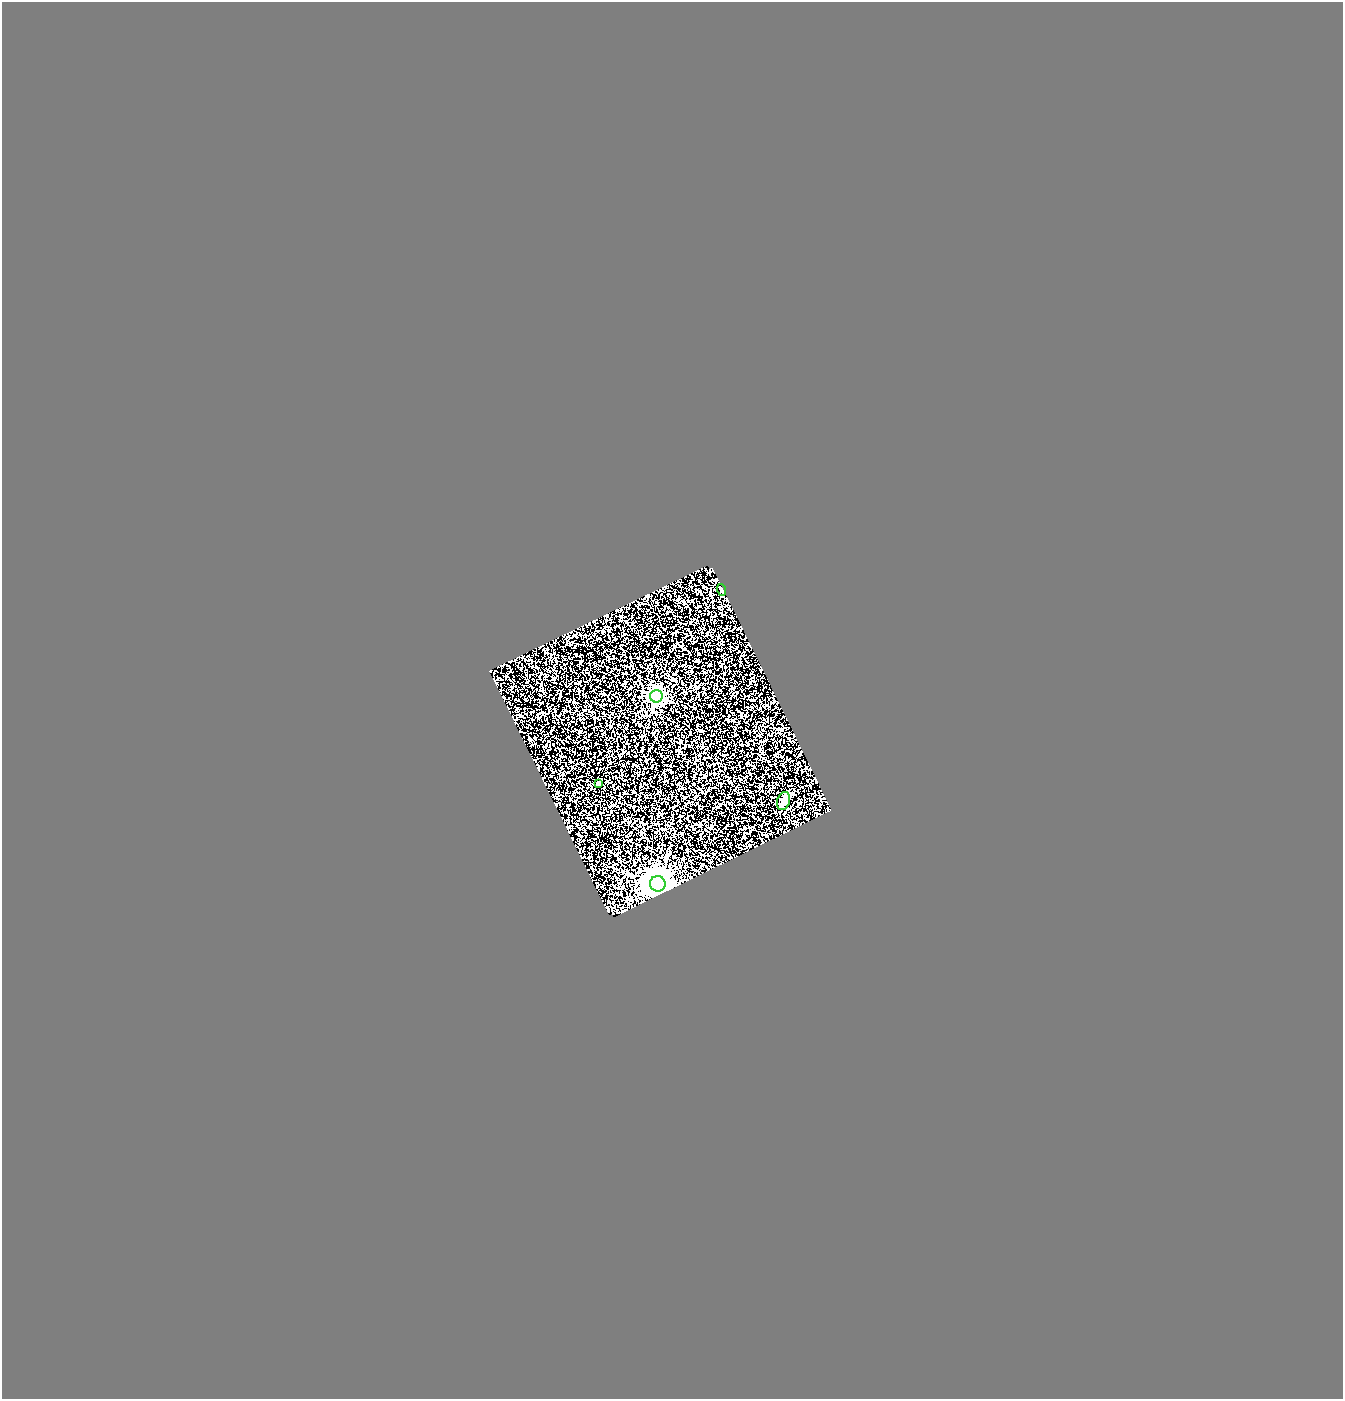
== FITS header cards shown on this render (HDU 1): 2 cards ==
NAXIS1  =                 1341
NAXIS2  =                 1397

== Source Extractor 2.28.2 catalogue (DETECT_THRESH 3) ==
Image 1341 x 1397 px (HDU 1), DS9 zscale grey, 1 PNG px = 1 image px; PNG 1345 x 1401 px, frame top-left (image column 1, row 1397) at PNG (2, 2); each listed source drawn as its Kron ellipse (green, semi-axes under 4 px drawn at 4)
Background 1.01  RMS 0.67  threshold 2.01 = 3 sigma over >= 5 px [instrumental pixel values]
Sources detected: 5; all 5 listed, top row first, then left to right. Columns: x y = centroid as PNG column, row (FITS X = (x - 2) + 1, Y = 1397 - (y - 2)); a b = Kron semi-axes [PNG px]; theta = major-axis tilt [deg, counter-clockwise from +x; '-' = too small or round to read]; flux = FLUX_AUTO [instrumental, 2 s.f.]
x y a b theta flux
722 590 6 3 -72 49
656 696 6 6 - 9100
598 783 3 3 - 51
784 801 9 6 70 150
658 884 8 7 - 66000